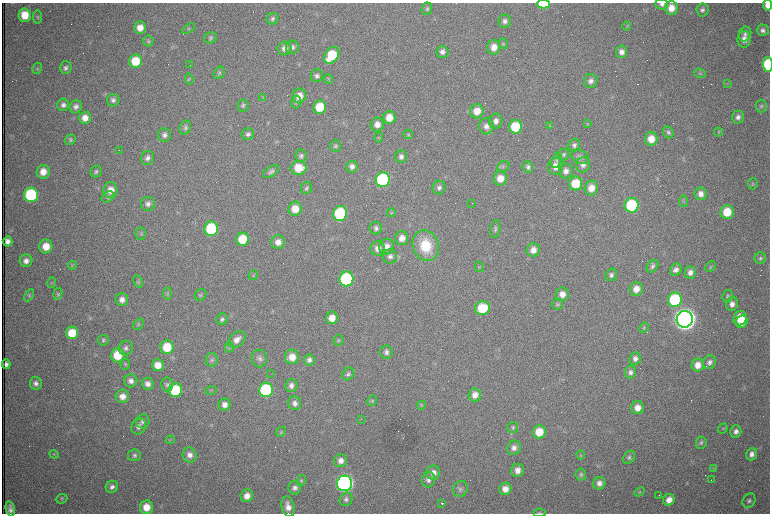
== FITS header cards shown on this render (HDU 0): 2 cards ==
NAXIS1  =                 1536 /fastest changing axis
NAXIS2  =                 1023 /next to fastest changing axis

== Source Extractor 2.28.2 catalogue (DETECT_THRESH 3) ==
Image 1536 x 1023 px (HDU 0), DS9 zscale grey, zoomed out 1/2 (1 PNG px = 2 x 2 image px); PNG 772 x 516 px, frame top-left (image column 1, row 1022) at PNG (2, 3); each listed source drawn as its Kron ellipse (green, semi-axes under 4 px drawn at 4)
Background 987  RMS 15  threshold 45.8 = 3 sigma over >= 5 px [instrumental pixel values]
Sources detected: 304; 75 cannot appear on this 1/2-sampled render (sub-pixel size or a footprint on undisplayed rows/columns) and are neither listed nor drawn; the other 229 listed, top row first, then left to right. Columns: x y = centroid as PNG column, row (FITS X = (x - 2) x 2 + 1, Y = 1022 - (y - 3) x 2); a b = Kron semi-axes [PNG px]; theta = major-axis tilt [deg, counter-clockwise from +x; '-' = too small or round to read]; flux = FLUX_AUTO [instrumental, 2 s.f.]
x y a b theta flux
543 4 6 4 1 1.2e+05
662 4 6 5 - 1.0e+04
767 5 5 4 - 2.2e+04
671 8 7 6 - 3.5e+04
427 9 6 5 - 6.1e+03
702 10 6 6 - 1.0e+04
25 15 6 6 - 6.7e+04
38 17 6 4 -84 5.4e+03
272 19 6 5 - 7.9e+03
505 21 6 6 - 1.2e+04
627 26 4 4 - 3.7e+03
140 28 6 6 - 3.2e+04
189 28 7 3 34 4.3e+03
763 30 6 5 - 1.2e+04
745 34 7 6 - 1.2e+04
211 38 6 5 - 7.2e+03
744 39 8 6 84 2.5e+04
148 41 5 5 - 5.9e+03
503 43 5 3 - 4.1e+03
292 47 7 6 - 1.0e+04
494 47 7 6 - 3.1e+04
284 48 7 6 - 1.9e+04
442 52 6 6 - 1.3e+04
621 52 6 5 - 1.7e+04
332 55 9 6 53 1.3e+05
135 61 7 6 - 9.0e+04
190 65 2 1 - 9.8e+04
768 65 7 5 -88 2.2e+05
37 68 5 4 - 4.7e+03
66 68 6 6 - 1.0e+04
219 73 7 5 56 6.3e+03
700 73 6 4 -20 4.6e+03
317 76 6 6 - 9.8e+03
189 79 5 3 - 4.5e+03
328 79 5 2 - 2.8e+03
591 81 7 6 - 1.3e+04
727 83 3 2 - 2.0e+03
299 96 7 6 - 3.4e+04
263 97 3 3 - 3.0e+03
113 100 6 6 - 1.0e+04
296 102 6 4 78 5.8e+03
63 105 6 6 - 1.2e+04
243 105 6 5 - 6.7e+03
761 106 6 5 - 6.8e+03
76 107 7 6 - 1.2e+04
320 107 6 6 - 9.4e+04
477 111 7 6 - 4.3e+04
738 117 6 5 - 1.3e+04
85 118 6 6 - 3.0e+04
389 118 6 6 - 4.4e+04
496 121 7 6 - 1.8e+04
587 124 3 2 - 1.9e+03
377 125 7 6 - 2.5e+04
486 126 8 7 - 1.8e+04
550 126 2 1 - 7.9e+02
516 127 7 6 - 1.4e+05
185 128 7 5 69 8.6e+03
668 132 6 5 - 7.2e+03
719 132 5 3 - 3.1e+03
248 134 6 5 - 1.0e+04
408 134 5 4 - 4.0e+03
164 135 7 6 - 1.2e+04
379 138 5 4 - 3.5e+03
651 139 7 6 - 4.4e+04
70 140 5 5 - 6.7e+03
574 145 6 6 - 1.0e+04
335 146 6 5 - 6.2e+03
119 150 2 1 - 1.4e+03
564 154 6 5 - 6.9e+03
301 156 6 6 - 8.0e+03
401 156 6 5 - 1.1e+04
580 157 9 6 -26 1.3e+04
147 158 7 6 - 1.3e+04
556 160 8 4 73 7.6e+03
583 165 7 7 - 1.6e+04
352 166 6 5 - 1.3e+04
503 166 6 5 - 6.7e+03
556 166 8 7 - 3.5e+04
528 167 6 5 - 9.6e+03
298 168 8 7 - 7.4e+04
96 171 6 5 - 7.1e+03
566 171 7 7 - 2.0e+04
43 172 7 6 - 3.8e+04
271 172 9 5 31 1.0e+04
500 178 7 6 - 4.4e+04
383 180 7 7 - 4.9e+05
575 183 7 6 - 8.7e+04
753 184 5 5 - 4.4e+03
306 188 6 5 - 7.0e+03
439 188 7 6 - 1.1e+04
591 188 7 6 - 3.6e+04
111 190 8 7 - 3.7e+04
701 194 6 6 - 2.0e+04
31 195 7 7 - 3.8e+05
108 197 7 5 36 6.0e+03
684 201 6 4 83 4.2e+03
472 203 2 1 - 2.3e+03
148 204 7 7 - 1.4e+04
632 205 7 7 - 2.7e+05
295 209 7 6 - 4.8e+04
727 212 7 6 - 8.5e+04
340 213 7 7 - 2.8e+05
391 213 4 2 - 2.2e+03
376 228 6 6 - 9.8e+03
211 229 7 7 - 2.9e+05
495 229 9 5 81 8.8e+03
141 234 6 5 - 5.6e+03
402 238 7 6 - 2.6e+04
243 239 6 6 - 1.1e+05
8 241 5 5 - 1.8e+04
278 242 7 6 - 2.4e+04
46 246 7 6 - 5.2e+04
426 246 15 13 -72 1.2e+05
386 247 8 7 - 2.6e+04
378 248 7 7 - 2.2e+04
533 250 7 6 - 2.4e+04
390 256 7 7 - 1.3e+04
760 258 5 5 - 6.6e+03
26 261 6 6 - 1.8e+04
72 265 4 3 - 3.4e+03
652 266 7 5 55 8.3e+03
479 267 5 1 - 2.2e+03
710 267 6 4 45 4.4e+03
676 270 6 5 - 1.4e+04
690 272 6 5 - 1.6e+04
253 275 5 4 - 3.9e+03
611 275 6 5 - 9.6e+03
346 279 7 7 - 4.5e+05
138 282 7 3 -61 4.5e+03
52 283 5 3 - 3.6e+03
636 289 7 6 - 3.0e+04
167 293 6 3 82 5.3e+03
58 294 6 4 79 5.4e+03
562 294 7 6 - 2.7e+04
29 295 6 3 59 4.6e+03
200 295 6 5 - 5.3e+03
728 296 6 5 - 6.4e+03
122 300 6 6 - 1.8e+04
675 300 7 7 - 2.8e+05
557 304 6 5 - 6.1e+03
732 304 7 6 - 1.7e+04
482 308 7 7 - 1.2e+05
332 318 6 6 - 3.8e+04
740 318 7 6 - 8.0e+04
222 319 6 5 - 7.8e+03
685 319 8 8 - 4.8e+06
742 322 6 5 - 5.6e+04
138 324 6 4 50 4.8e+03
644 328 5 4 - 4.3e+03
72 333 6 6 - 8.3e+04
237 339 10 7 43 2.3e+04
103 340 5 5 - 6.0e+03
338 340 5 5 - 5.2e+03
167 347 7 6 - 9.5e+04
229 347 5 4 - 4.0e+03
126 348 7 7 - 1.1e+04
386 352 6 6 - 1.2e+04
118 355 7 7 - 9.8e+04
292 357 7 7 - 4.0e+04
259 358 9 7 -78 1.4e+04
635 359 6 5 - 1.3e+04
212 360 7 6 - 8.2e+03
309 360 5 5 - 1.2e+04
709 362 7 6 - 1.2e+04
6 364 5 4 - 1.1e+04
125 364 5 4 - 4.9e+03
158 365 6 6 - 3.9e+04
698 365 6 6 - 3.1e+04
630 372 6 5 - 1.1e+04
271 373 4 1 - 3.3e+03
348 374 7 5 47 8.0e+03
131 381 7 6 - 1.4e+04
36 383 6 6 - 1.3e+04
148 384 6 6 - 1.8e+04
167 384 7 6 - 8.3e+03
291 385 6 6 - 1.4e+04
176 390 7 6 - 2.0e+05
211 390 6 3 16 3.2e+03
266 390 7 7 - 3.7e+05
475 395 6 6 - 2.4e+04
122 396 7 7 - 2.7e+04
372 401 5 4 - 4.5e+03
295 403 7 6 - 1.4e+04
224 405 6 6 - 1.9e+04
422 405 4 3 - 3.3e+03
638 408 6 6 - 3.1e+04
361 419 2 1 - 5.7e+02
143 421 7 6 - 1.1e+04
139 426 8 7 - 1.6e+04
513 427 5 5 - 5.4e+03
723 429 5 3 - 3.4e+03
736 431 6 5 - 1.3e+04
281 432 5 4 - 5.2e+03
539 432 7 6 - 7.0e+04
170 440 5 3 - 3.1e+03
701 443 6 5 - 6.5e+03
514 448 7 6 - 1.6e+04
54 454 5 3 - 2.9e+03
751 454 6 5 - 1.5e+04
134 455 6 6 - 8.3e+03
190 455 7 7 - 2.0e+04
581 455 4 4 - 3.6e+03
629 457 7 5 52 7.6e+03
341 461 6 6 - 2.0e+04
714 468 4 3 - 3.2e+03
517 470 7 6 - 2.5e+04
433 473 7 7 - 2.4e+04
581 474 6 5 - 5.9e+03
428 480 7 6 - 1.4e+04
711 480 2 1 - 1.6e+03
301 481 5 4 - 4.6e+03
345 483 8 7 - 1.6e+06
599 483 6 6 - 1.7e+04
112 487 6 6 - 1.3e+04
295 488 6 6 - 1.2e+04
460 489 8 7 - 1.1e+04
505 489 6 6 - 2.9e+04
640 492 5 3 - 3.9e+03
659 495 2 1 - 2.0e+03
247 496 6 6 - 3.0e+04
62 499 6 4 21 4.8e+03
346 499 7 6 - 9.3e+03
669 500 6 5 - 2.7e+04
749 501 7 6 - 9.6e+03
442 503 2 1 - 1.4e+05
146 507 7 6 - 5.0e+04
288 507 10 6 -79 2.7e+04
10 509 8 4 -79 1.5e+04
540 513 6 3 1 4.0e+03
At the frame edge (FLAGS 8, measured only in part): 5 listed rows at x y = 543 4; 662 4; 767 5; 768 65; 540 513
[75 sub-pixel or undisplayed-footprint detections neither listed nor drawn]